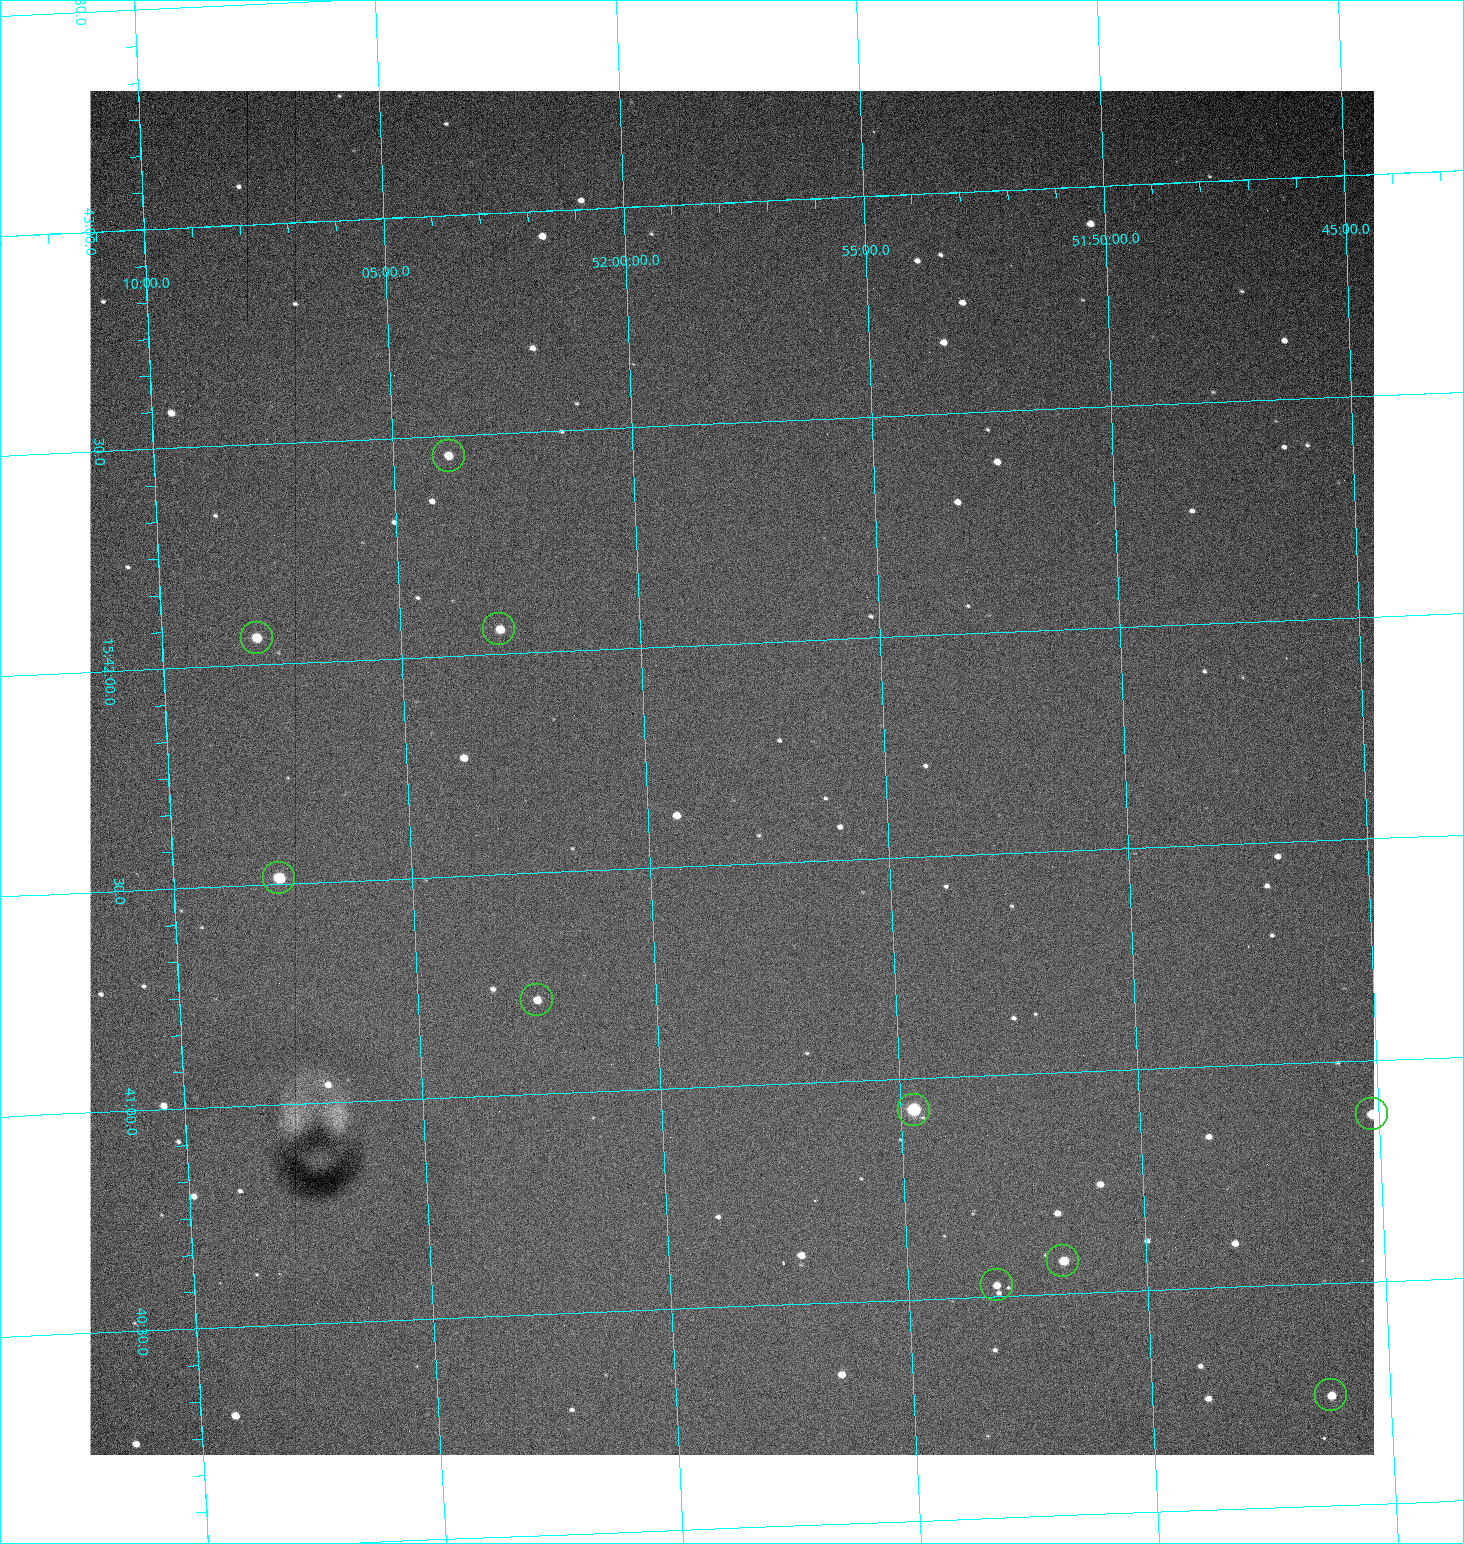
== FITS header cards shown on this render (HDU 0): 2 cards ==
NAXIS1  =                 1284 /fastest changing axis
NAXIS2  =                 1364 /next to fastest changing axis

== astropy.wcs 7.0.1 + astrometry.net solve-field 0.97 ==
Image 1284 x 1364 px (HDU 0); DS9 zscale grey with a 90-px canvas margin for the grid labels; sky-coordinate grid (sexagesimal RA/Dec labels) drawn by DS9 from the SOLVED WCS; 10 Tycho-2 reference stars matched to detected sources circled (green)
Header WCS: RA---TAN/DEC--TAN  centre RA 15:41:42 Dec +51:58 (235.43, +51.97 deg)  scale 1.26 arcsec/px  FOV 26.9' x 28.5'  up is +93 deg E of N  parity flipped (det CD > 0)
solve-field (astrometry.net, Tycho-2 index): VERIFIED the header's WCS against the Tycho-2 star catalogue (10 matches, 0 conflicts) and refined it, rather than solving blind
Solved WCS: RA---TAN-SIP/DEC--TAN-SIP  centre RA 15:41:43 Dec +51:58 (235.43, +51.97 deg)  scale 1.25 arcsec/px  FOV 26.8' x 28.6'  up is +92 deg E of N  parity flipped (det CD > 0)
The solver's refit moves the header's centre by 1 arcsec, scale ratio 0.9989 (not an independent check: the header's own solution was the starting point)
Tycho-2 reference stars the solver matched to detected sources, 10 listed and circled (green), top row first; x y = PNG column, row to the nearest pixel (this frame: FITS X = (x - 90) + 1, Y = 1364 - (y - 91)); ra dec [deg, ICRS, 3 dp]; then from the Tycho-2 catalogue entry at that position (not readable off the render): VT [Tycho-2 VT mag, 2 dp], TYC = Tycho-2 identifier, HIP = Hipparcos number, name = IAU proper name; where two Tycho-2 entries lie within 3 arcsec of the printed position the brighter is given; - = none
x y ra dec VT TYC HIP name
449 456 235.614 +52.064 11.61 3489-1132-1 - -
499 629 235.514 +52.049 11.19 3489-1407-1 - -
257 638 235.515 +52.133 11.12 3489-1380-1 - -
279 878 235.378 +52.130 9.31 3489-1322-1 76850 -
537 1000 235.303 +52.042 11.52 3489-958-1 - -
914 1110 235.232 +51.912 9.59 3489-824-1 - -
1372 1114 235.219 +51.752 10.98 3489-1435-1 - -
1063 1261 235.143 +51.862 10.97 3489-1016-1 - -
997 1285 235.131 +51.886 12.29 3489-908-1 - -
1331 1395 235.062 +51.771 11.53 3489-1453-1 - -